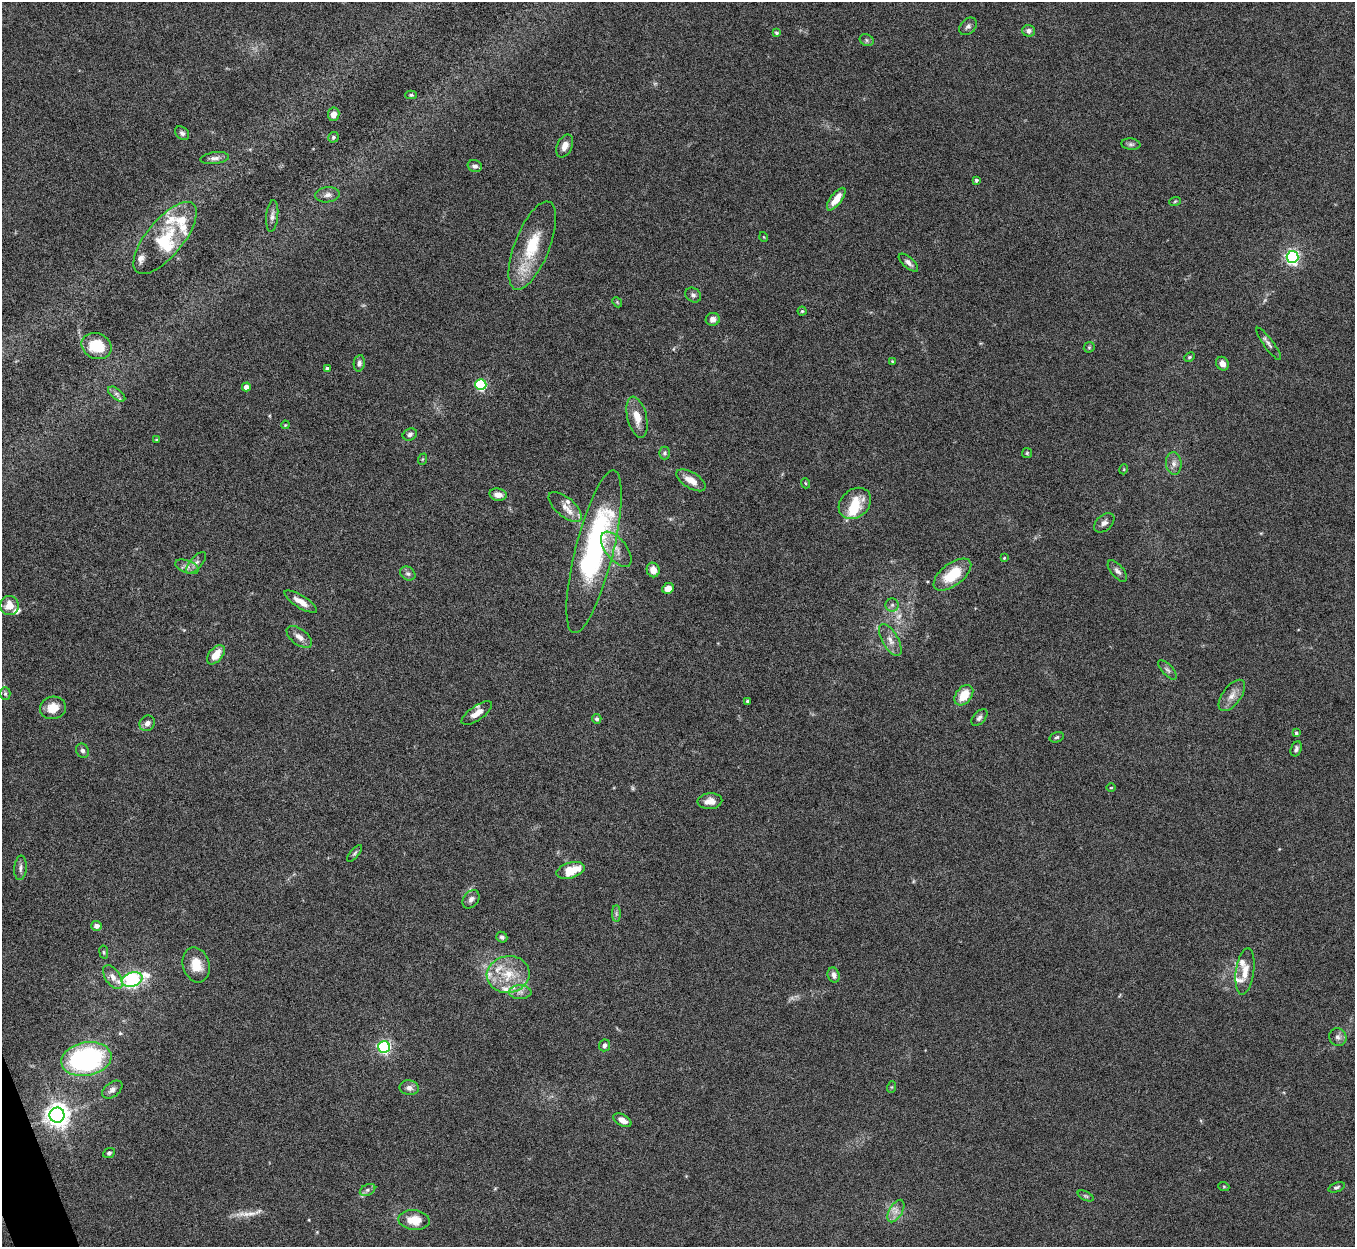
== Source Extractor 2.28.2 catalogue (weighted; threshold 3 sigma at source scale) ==
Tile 7 of 4 x 4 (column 3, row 2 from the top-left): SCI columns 2711-4063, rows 2641-3885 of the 5420 x 5405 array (HDU 1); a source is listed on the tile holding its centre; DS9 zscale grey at full resolution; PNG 1357 x 1249 px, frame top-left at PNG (2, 2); each listed source drawn as its Kron ellipse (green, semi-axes under 4 px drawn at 4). Shown black and unused: <1% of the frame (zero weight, under 5 of 10 exposures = <1% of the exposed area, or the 3 px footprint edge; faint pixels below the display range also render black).
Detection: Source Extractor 2.28.2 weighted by HDU 2 'WHT'; one run over the whole footprint, this tile lists its part. Background 0.157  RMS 0.0059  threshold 0.024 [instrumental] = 3 sigma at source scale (4.09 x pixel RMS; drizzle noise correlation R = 1.36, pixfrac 0.8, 0.05/0.05 arcsec/px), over >= 5 px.
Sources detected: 137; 4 too faint to see at this stretch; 3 inside a brighter object's white glare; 1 long thin detection or spike segment (spike, bleed or trail) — neither listed nor drawn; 14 inside a brighter listed object's ellipse — not listed separately; the other 115 listed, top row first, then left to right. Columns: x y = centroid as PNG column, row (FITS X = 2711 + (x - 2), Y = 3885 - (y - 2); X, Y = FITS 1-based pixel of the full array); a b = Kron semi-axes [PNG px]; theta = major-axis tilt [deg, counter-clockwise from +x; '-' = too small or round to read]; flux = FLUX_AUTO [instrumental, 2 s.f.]
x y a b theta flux
968 26 10 7 45 1.8
1028 31 6 6 - 1.9
776 33 4 3 - 0.89
867 40 7 5 -23 1.1
411 95 6 4 0 0.84
334 114 6 6 - 4.1
182 133 8 6 -43 1.6
333 137 5 5 - 0.96
1131 144 9 5 -7 1.3
565 146 12 7 66 4
215 158 14 6 7 2.5
475 166 7 6 - 1.8
976 180 4 3 - 1.1
328 195 12 7 7 2.7
836 199 13 5 53 7.6
1175 201 6 3 20 0.62
272 216 16 6 84 2.4
764 237 5 3 - 0.44
165 238 44 18 50 25
532 246 47 17 68 25
1292 257 6 6 - 130
908 263 12 5 -42 2.2
693 295 8 7 - 1.5
617 302 5 4 - 0.63
802 311 4 4 - 0.74
713 319 7 6 - 3.1
1269 344 20 5 -54 2.1
97 346 15 12 -23 15
1089 347 6 5 - 0.85
1189 357 5 4 - 0.74
892 361 4 3 - 0.43
359 363 8 5 80 1.6
1222 364 7 6 - 3.4
327 369 4 4 - 1.8
481 385 5 5 - 56
246 387 4 4 - 4.7
117 394 10 5 -38 1.6
637 417 21 9 -76 7.5
285 425 4 3 - 0.42
410 434 7 5 25 1.5
156 440 4 3 - 0.49
664 453 6 5 - 1.1
1027 453 5 5 - 0.72
423 459 6 3 70 0.53
1174 463 11 8 -85 2.9
1124 469 5 3 - 0.45
691 480 16 8 -32 6.4
805 483 5 3 - 0.51
498 495 8 6 -10 3.6
855 503 18 14 41 15
565 507 20 9 -40 5.2
1104 523 12 7 42 2.4
616 549 21 10 -52 6.3
594 552 84 19 76 100
1004 558 4 3 - 0.52
196 563 13 6 48 2.4
187 567 12 6 -21 2.6
653 570 7 6 - 4.8
1117 571 13 6 -50 2.1
408 574 8 6 -35 1.6
952 575 22 11 37 18
668 588 6 5 - 4.6
301 602 18 6 -32 5.2
892 605 6 6 - 1.2
9 606 9 9 - 6.7
299 637 15 8 -37 3.6
890 640 18 8 -60 4.2
216 655 11 6 51 7.9
1167 670 12 5 -47 1.8
5 694 6 5 - 1
964 695 11 7 51 11
1232 695 18 9 53 5
747 701 3 3 - 0.97
53 708 13 11 12 7.9
477 713 18 7 35 4.9
979 717 10 5 47 1.8
597 719 5 4 - 1.3
147 723 8 7 - 2.7
1296 733 4 4 - 1
1057 737 7 5 18 1.1
1296 749 8 5 68 1.4
82 751 7 6 - 1.5
1111 788 4 3 - 0.39
710 801 12 8 5 4.9
355 853 10 4 50 1
20 868 12 6 85 2
571 870 14 8 16 14
471 899 10 7 52 2.4
616 914 8 4 90 1.2
96 926 5 5 - 2.6
502 937 6 5 - 1.2
104 952 7 3 -82 0.74
196 965 18 13 -74 9.5
1245 971 23 9 82 6.7
508 974 21 18 9 17
834 975 8 6 -73 2.5
113 977 13 7 -56 3.5
132 980 10 7 17 84
520 992 11 7 0 3
1338 1037 9 8 - 2.3
604 1045 6 5 - 2.1
384 1047 6 6 - 100
86 1059 25 16 11 88
892 1087 6 4 71 0.65
409 1088 9 7 -9 2.6
112 1090 11 7 37 2.5
57 1115 7 7 - 500
622 1120 10 5 -29 3.9
109 1153 6 5 - 1.2
1224 1187 5 3 - 0.53
1336 1187 8 4 20 1.1
367 1190 8 5 28 1.6
1086 1196 8 4 -26 0.99
896 1211 12 6 59 3.4
414 1220 15 10 -5 10